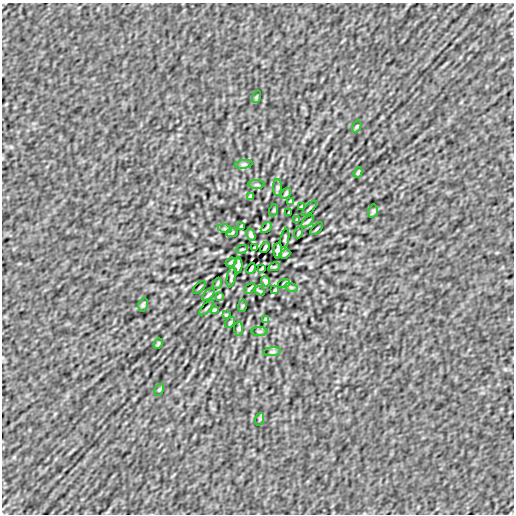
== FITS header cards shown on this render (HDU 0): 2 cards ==
NAXIS1  =                  512
NAXIS2  =                  512

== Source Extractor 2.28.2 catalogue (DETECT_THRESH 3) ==
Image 512 x 512 px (HDU 0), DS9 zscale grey, 1 PNG px = 1 image px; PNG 516 x 516 px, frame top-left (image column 1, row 512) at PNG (2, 3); each listed source drawn as its Kron ellipse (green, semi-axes under 4 px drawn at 4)
Background -4.99e-07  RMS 2.7e-05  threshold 8.02e-05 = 3 sigma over >= 5 px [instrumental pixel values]
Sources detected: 58; all 58 listed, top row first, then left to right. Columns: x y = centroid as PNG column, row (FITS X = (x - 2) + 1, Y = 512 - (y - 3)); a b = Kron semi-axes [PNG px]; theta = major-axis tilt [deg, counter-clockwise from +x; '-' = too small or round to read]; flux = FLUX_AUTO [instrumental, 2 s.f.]
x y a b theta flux
256 97 6 4 71 0.002
357 126 6 4 58 0.0021
244 164 8 4 7 0.003
358 172 5 3 - 0.0022
257 185 8 4 0 0.0023
277 187 8 4 89 0.003
286 193 6 4 54 0.0024
251 196 4 3 - 0.0025
290 201 3 2 - 0.0014
302 206 4 2 - 0.0022
309 208 10 2 45 0.0024
274 210 6 4 71 0.0018
373 211 7 5 80 0.0028
289 212 3 2 - 0.001
297 220 3 2 - 0.0018
308 221 7 3 45 0.0028
241 226 3 2 - 0.0016
266 228 6 2 45 0.0025
225 229 7 4 -18 0.003
317 229 8 2 45 0.002
232 233 6 3 20 0.0017
298 233 6 2 71 0.0018
251 235 6 4 -68 0.0038
285 238 10 2 80 0.0026
254 248 3 2 - 0.0016
265 248 6 2 59 0.0031
242 249 6 3 18 0.0017
278 251 8 4 88 0.0064
285 254 6 3 25 0.0026
231 262 6 3 25 0.0026
238 265 8 4 88 0.0064
274 267 6 3 18 0.0017
251 268 6 2 59 0.0031
262 268 3 2 - 0.0016
231 278 10 2 80 0.0026
265 281 5 3 - 0.0036
218 283 6 2 71 0.0018
284 283 6 3 20 0.0017
199 287 8 2 45 0.002
291 287 7 4 -18 0.003
250 288 6 2 45 0.0025
275 290 3 2 - 0.0016
260 291 5 2 - 0.0017
208 295 7 3 45 0.0027
219 296 3 2 - 0.0018
143 305 7 5 80 0.0028
242 306 6 4 71 0.0018
207 308 10 2 45 0.0025
214 310 4 2 - 0.0022
226 315 3 2 - 0.0014
265 320 4 3 - 0.0025
230 323 6 4 54 0.0024
239 329 7 4 -86 0.0027
259 331 8 4 0 0.0024
158 344 5 3 - 0.0022
272 352 9 4 7 0.003
159 390 6 4 58 0.0021
260 419 6 4 71 0.002